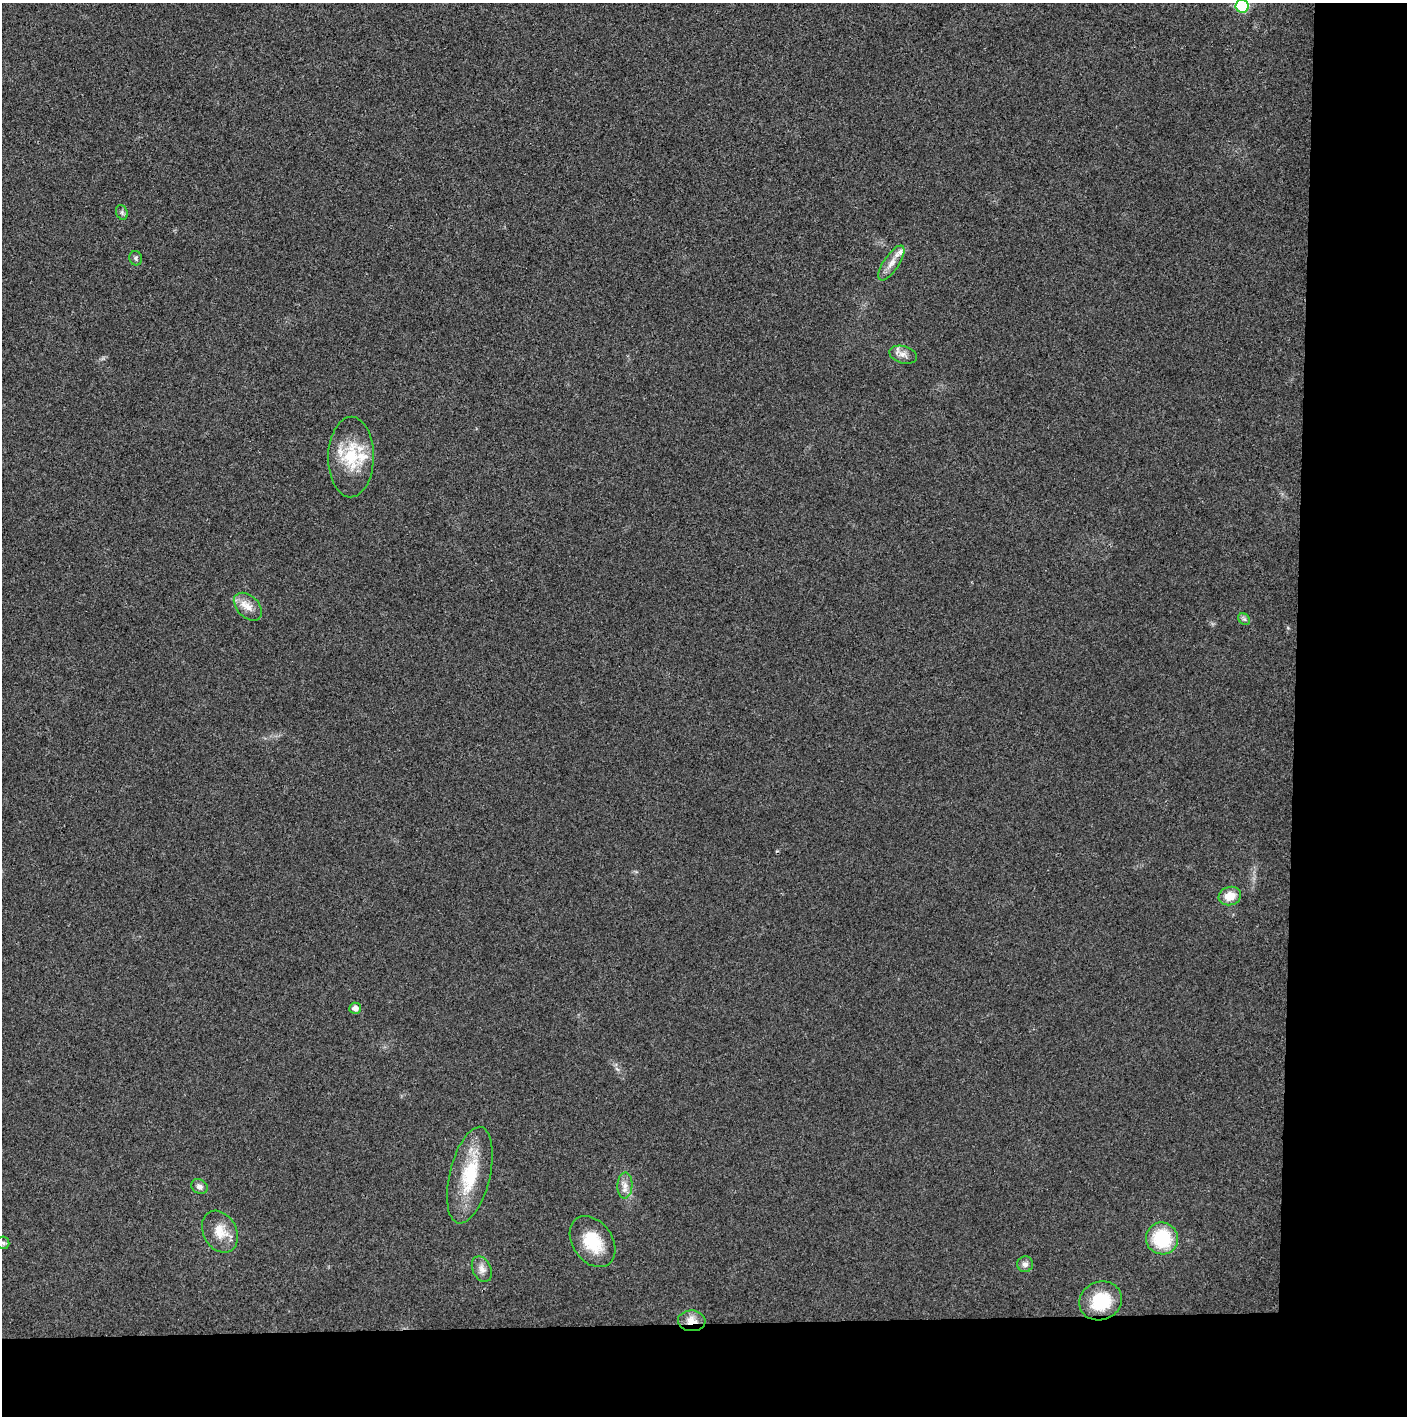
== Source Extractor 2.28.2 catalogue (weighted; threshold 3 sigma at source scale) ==
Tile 9 of 3 x 3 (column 3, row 3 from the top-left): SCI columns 2813-4217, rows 1-1414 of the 4221 x 4244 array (HDU 1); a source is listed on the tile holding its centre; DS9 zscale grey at full resolution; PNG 1409 x 1418 px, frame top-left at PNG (2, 3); each listed source drawn as its Kron ellipse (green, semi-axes under 4 px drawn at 4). Shown black and unused: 14% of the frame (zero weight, under 3 of 4 exposures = <1% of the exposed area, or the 3 px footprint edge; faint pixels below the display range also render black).
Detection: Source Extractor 2.28.2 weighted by HDU 2 'WHT'; one run over the whole footprint, this tile lists its part. Background 0.0254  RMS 0.006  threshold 0.0272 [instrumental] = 3 sigma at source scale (4.5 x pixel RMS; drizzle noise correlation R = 1.50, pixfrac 1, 0.05/0.05 arcsec/px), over >= 5 px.
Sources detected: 24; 1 cosmic-ray / hot-pixel residue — neither listed nor drawn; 2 inside a brighter listed object's ellipse — not listed separately; the other 21 listed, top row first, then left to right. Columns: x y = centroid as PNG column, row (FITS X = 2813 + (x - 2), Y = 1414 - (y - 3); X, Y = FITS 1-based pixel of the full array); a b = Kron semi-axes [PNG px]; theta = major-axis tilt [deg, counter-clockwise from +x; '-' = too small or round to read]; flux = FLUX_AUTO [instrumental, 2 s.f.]
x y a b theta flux
1242 6 7 6 - 36
122 212 7 5 -71 1.3
136 258 7 6 - 1.3
891 263 20 7 56 5.7
903 355 14 8 -16 3.8
351 457 40 23 89 29
248 607 17 10 -43 6.5
1244 619 6 5 - 1.2
1230 896 11 9 15 8.8
355 1008 6 5 - 3.3
470 1175 49 20 76 32
625 1185 13 7 88 4
199 1186 9 7 -30 2.4
220 1232 22 16 -61 11
1162 1238 16 16 - 32
592 1242 28 20 -55 21
3 1243 6 6 - 1.4
1025 1264 8 8 - 2.5
482 1269 13 9 -63 3.9
1101 1301 22 19 24 26
692 1321 14 10 -3 7.5
Overlapping masked pixels (flux is a lower limit): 1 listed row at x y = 692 1321
Isophote crosses this tile's border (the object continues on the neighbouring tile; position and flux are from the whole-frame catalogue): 1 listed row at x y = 1242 6